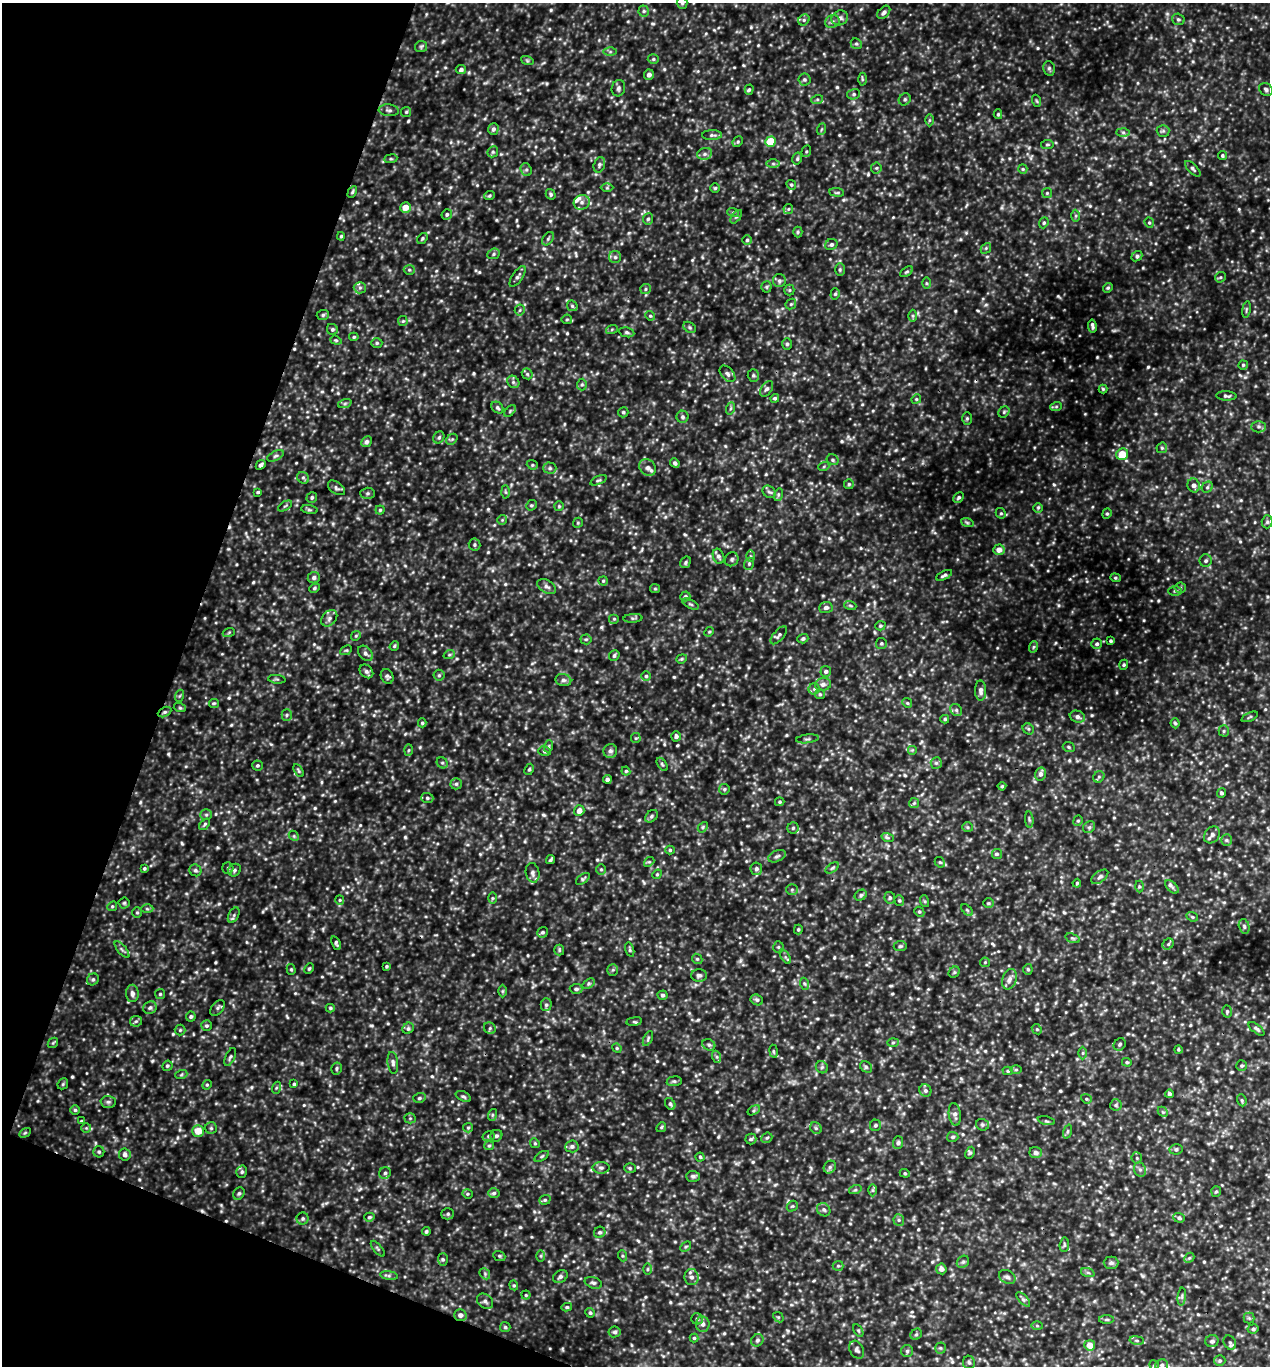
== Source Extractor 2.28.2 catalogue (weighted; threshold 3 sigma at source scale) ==
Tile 9 of 4 x 4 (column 1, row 3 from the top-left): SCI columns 137-1404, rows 1369-2732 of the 5500 x 5491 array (HDU 1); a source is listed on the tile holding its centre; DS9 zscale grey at full resolution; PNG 1272 x 1368 px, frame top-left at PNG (2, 3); each listed source drawn as its Kron ellipse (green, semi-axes under 4 px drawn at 4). Shown black and unused: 18% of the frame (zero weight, under 3 of 5 exposures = <1% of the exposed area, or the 3 px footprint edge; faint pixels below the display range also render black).
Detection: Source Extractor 2.28.2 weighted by HDU 2 'WHT'; one run over the whole footprint, this tile lists its part. Background 0.356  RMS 0.067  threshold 0.303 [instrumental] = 3 sigma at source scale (4.5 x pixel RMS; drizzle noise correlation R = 1.50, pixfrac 1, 0.05/0.05 arcsec/px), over >= 5 px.
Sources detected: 751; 1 too faint to see at this stretch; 4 cosmic-ray / hot-pixel residue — neither listed nor drawn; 8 inside a brighter listed object's ellipse — not listed separately; of the other 738, all 500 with FLUX_AUTO >= 8.6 (the completeness limit of this list) listed and drawn (238 fainter detections not listed), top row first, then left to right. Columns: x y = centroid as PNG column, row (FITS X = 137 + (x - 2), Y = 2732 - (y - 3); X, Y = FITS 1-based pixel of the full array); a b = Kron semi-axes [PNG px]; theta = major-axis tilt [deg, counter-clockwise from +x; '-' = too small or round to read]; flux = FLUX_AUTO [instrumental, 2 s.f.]
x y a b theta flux
682 3 6 5 - 14
644 11 5 5 - 13
884 12 8 5 47 22
840 18 8 7 - 29
1178 19 6 5 - 12
804 20 6 5 - 12
832 22 7 6 - 20
856 44 6 5 - 12
421 47 6 5 - 12
610 52 6 4 0 11
653 59 5 5 - 12
527 60 6 4 -19 10
1049 68 7 5 -76 15
461 70 5 4 - 20
649 75 5 5 - 30
804 79 6 6 - 15
862 79 6 4 -89 10
618 88 8 6 75 19
1266 89 7 6 - 17
749 90 5 4 - 10
854 94 6 5 - 15
905 99 6 5 - 13
817 100 6 4 20 10
1037 101 6 4 -70 8.8
389 110 10 6 -5 20
406 112 5 5 - 9.8
998 114 5 4 - 9.7
929 120 6 4 89 9.8
493 129 6 5 - 20
822 129 6 4 69 9.2
1163 131 6 6 - 14
1123 132 6 4 -1 15
712 135 10 5 2 17
738 142 5 4 - 9.7
771 142 5 5 - 210
1047 144 6 4 7 11
806 151 6 4 69 9.6
493 152 6 5 - 12
705 154 7 6 - 19
1222 155 4 4 - 10
391 159 6 3 7 9.4
797 159 6 4 76 12
773 164 7 4 -1 13
599 165 8 5 73 15
876 168 5 5 - 10
1023 169 5 4 - 9
1193 169 10 4 -46 16
526 170 6 5 - 14
791 185 5 4 - 9.4
607 188 6 4 1 9.5
715 188 4 4 - 9.2
352 192 6 4 61 10
837 192 7 3 -8 9.7
1047 193 5 5 - 8.9
551 194 5 4 - 11
489 196 5 4 - 9.8
582 202 8 7 - 31
405 207 5 5 - 73
788 209 5 5 - 9.5
733 212 6 4 -18 10
447 214 5 5 - 12
1076 216 6 4 89 11
736 217 8 4 53 13
648 219 5 5 - 13
1044 223 6 4 68 10
1149 223 5 4 - 9.8
798 232 5 5 - 9.5
341 236 4 3 - 9.1
422 238 6 4 51 11
548 239 7 5 54 13
747 240 5 5 - 12
831 244 6 5 - 17
986 248 6 4 47 10
494 254 6 5 - 13
1137 256 6 5 - 17
615 257 6 6 - 17
409 270 5 5 - 11
840 270 6 5 - 12
907 272 7 4 36 10
518 276 12 5 56 21
1220 277 6 5 - 10
779 281 6 6 - 18
926 283 6 4 -89 9.3
766 287 5 5 - 9.9
360 288 6 5 - 15
1108 288 5 4 - 10
645 289 5 5 - 11
789 290 5 5 - 10
835 294 6 4 74 12
791 304 6 4 45 10
572 306 6 4 -46 11
1246 309 8 4 81 12
520 310 5 5 - 11
323 315 6 5 - 12
650 316 5 4 - 9.9
913 316 6 4 -90 11
567 319 5 4 - 10
403 321 5 5 - 9
1092 326 6 3 -81 17
690 327 7 5 -35 12
332 329 6 5 - 15
612 329 6 4 19 9.3
627 332 7 5 -10 13
354 337 4 4 - 10
336 340 6 4 -20 8.9
377 343 5 5 - 12
787 344 6 5 - 12
1243 365 5 4 - 10
527 374 6 5 - 12
727 374 9 6 -48 20
753 375 6 5 - 13
513 382 7 5 -46 17
582 384 6 5 - 12
767 389 9 5 56 19
1103 389 4 4 - 8.9
1226 396 10 4 -3 17
775 398 4 4 - 12
916 399 5 4 - 9.2
345 403 7 4 19 11
1056 407 6 4 19 8.6
497 408 7 5 -46 15
731 408 6 4 70 11
510 411 7 4 46 11
623 412 5 5 - 13
1004 412 6 5 - 12
682 417 6 6 - 15
967 418 6 5 - 11
1259 427 7 5 0 17
439 437 6 5 - 13
452 439 6 5 - 12
366 442 6 5 - 20
1162 448 6 5 - 11
1122 454 6 5 - 150
275 456 9 4 26 16
833 460 6 5 - 13
675 463 5 4 - 16
261 465 5 4 - 18
532 465 6 4 -20 9.4
824 466 6 3 20 9
550 468 6 5 - 15
648 468 9 7 -49 28
303 478 6 5 - 14
598 480 9 4 23 12
849 484 5 5 - 11
1194 485 7 6 - 34
1207 487 6 5 - 12
336 488 10 5 -36 17
258 492 3 3 - 8.9
506 492 6 4 -88 11
769 492 7 5 -42 16
367 493 7 5 1 14
778 495 6 4 73 12
312 497 6 5 - 13
959 497 6 4 45 12
531 505 6 5 - 10
285 506 8 3 32 9
559 506 5 5 - 8.8
1038 508 5 5 - 10
309 510 8 4 -8 12
380 510 4 4 - 9.1
1001 513 5 5 - 11
1107 514 5 4 - 10
502 520 5 5 - 9.8
967 522 6 4 -20 10
1267 522 6 5 - 12
578 523 5 4 - 9.3
474 545 6 6 - 13
999 550 5 5 - 53
718 556 8 5 -69 21
750 556 6 4 89 11
732 559 7 6 - 16
1206 561 6 6 - 16
686 562 6 5 - 12
749 564 6 4 71 12
944 575 9 4 26 17
314 578 6 5 - 19
1115 578 5 4 - 9.2
603 581 4 4 - 9.2
547 587 10 6 -30 24
314 588 5 4 - 10
1180 588 5 5 - 11
655 589 5 4 - 8.6
1175 591 7 5 0 10
685 596 5 5 - 15
691 604 9 4 -26 11
850 605 6 4 -19 9.8
826 608 6 5 - 22
329 618 9 6 47 26
633 618 9 4 4 12
614 619 5 5 - 10
880 626 5 4 - 9.9
229 632 6 4 20 8.9
709 632 5 4 - 8.9
779 635 11 5 49 18
356 636 5 4 - 9.8
586 639 5 5 - 11
803 639 5 4 - 14
1111 641 3 3 - 10
881 643 5 5 - 12
1097 644 5 5 - 15
394 646 5 4 - 8.9
1033 647 6 3 70 9.4
346 650 6 4 27 10
365 653 9 6 -47 22
449 655 6 3 19 9.1
614 655 5 5 - 15
682 659 5 4 - 9.7
1124 665 5 4 - 9.3
366 671 7 6 - 19
826 671 5 5 - 15
439 675 5 5 - 12
387 676 7 6 - 16
646 676 5 5 - 12
277 679 9 3 -5 11
563 680 8 6 -14 21
823 684 8 6 17 24
814 689 5 5 - 14
981 691 10 5 -88 27
820 694 5 5 - 10
179 696 6 4 70 9
214 703 5 4 - 9.1
907 703 5 4 - 9.3
180 708 6 4 -18 9.2
956 710 6 5 - 15
165 712 7 4 26 13
287 715 5 5 - 12
1077 717 8 5 -19 25
1250 717 9 3 24 9.2
945 719 4 4 - 9.4
422 723 4 4 - 9.5
1175 723 5 4 - 10
1028 729 6 5 - 11
1224 731 5 5 - 10
676 736 5 4 - 16
636 738 5 5 - 9
807 739 11 2 7 10
549 746 6 4 71 11
1069 747 6 4 -24 11
409 750 5 3 - 8.6
912 750 5 5 - 9.5
544 751 6 4 -15 12
610 751 7 7 - 22
442 763 6 5 - 12
936 763 6 5 - 13
662 764 7 3 -54 10
257 765 5 5 - 11
529 769 6 4 62 11
298 771 7 4 -60 9.9
626 771 4 4 - 9.3
1040 774 6 5 - 25
1099 777 6 5 - 13
607 779 4 4 - 22
456 784 5 5 - 14
1002 786 4 4 - 8.9
724 789 5 5 - 12
1221 793 4 4 - 13
427 798 6 5 - 12
780 802 5 4 - 9.3
914 803 5 5 - 11
579 811 5 5 - 43
206 815 6 5 - 13
651 816 7 5 43 15
1029 820 8 3 -84 10
1078 821 5 4 - 9.6
205 824 6 4 49 11
703 827 6 4 49 10
967 827 5 5 - 10
1089 827 6 5 - 12
793 828 5 5 - 12
1212 835 9 7 52 21
294 836 6 4 -47 9.8
888 838 6 4 -18 12
1227 840 5 5 - 11
670 850 5 4 - 11
997 854 5 5 - 12
777 856 9 5 23 18
551 860 5 3 - 12
649 862 5 4 - 9.5
940 862 5 4 - 10
144 868 3 3 - 10
228 868 5 5 - 11
832 868 7 4 35 11
601 869 5 5 - 11
756 869 6 6 - 19
195 870 6 5 - 16
234 870 7 6 - 16
533 873 10 7 -80 24
657 874 5 4 - 8.6
1100 877 10 5 37 19
583 879 8 4 34 12
1077 883 4 3 - 10
1139 886 6 3 -90 9.6
1172 887 8 4 -45 18
792 890 6 5 - 11
861 895 6 5 - 13
492 898 6 4 90 9.1
890 898 6 5 - 12
340 900 5 4 - 8.9
899 901 5 4 - 10
924 901 6 4 -70 8.7
124 903 5 5 - 10
988 903 5 4 - 9.4
112 906 5 4 - 9.9
147 909 6 4 -1 10
967 910 7 4 -45 11
137 912 5 4 - 9.3
919 912 5 4 - 10
234 915 8 5 63 15
1192 917 6 4 -22 9.1
1244 926 7 5 -75 15
798 929 5 4 - 9
543 932 6 5 - 14
1073 938 7 4 -19 12
336 943 7 4 -68 14
1168 944 6 5 - 12
900 946 6 5 - 12
778 947 5 5 - 12
122 949 10 3 -50 13
559 950 5 5 - 9.2
630 950 7 4 -74 12
785 957 8 3 -58 13
697 959 5 4 - 9.9
985 962 5 4 - 8.7
386 966 4 3 - 9
309 968 5 3 - 8.8
291 969 5 4 - 9.7
1028 969 5 4 - 11
613 970 6 5 - 12
954 972 6 5 - 10
699 975 8 6 0 18
93 979 6 5 - 14
1009 979 10 7 70 38
588 984 7 4 32 11
805 984 6 4 -70 11
576 989 6 5 - 16
502 991 6 4 89 8.9
132 993 8 6 -89 29
160 994 5 5 - 9.7
662 995 5 4 - 16
757 1000 6 5 - 13
546 1005 6 5 - 15
150 1008 7 6 - 17
217 1008 9 6 51 17
330 1008 4 4 - 9.4
1227 1011 6 4 88 11
191 1016 5 5 - 13
136 1021 6 5 - 13
634 1021 8 4 8 11
206 1026 5 5 - 13
408 1028 6 5 - 14
490 1028 6 5 - 14
1037 1029 5 4 - 8.7
1256 1029 9 4 -38 15
180 1030 5 5 - 9.8
648 1038 8 4 64 11
53 1043 6 4 44 9.1
893 1043 6 4 2 9.8
1120 1044 6 5 - 14
709 1045 7 5 -26 14
617 1048 5 4 - 9.3
1178 1050 4 4 - 8.9
774 1051 6 3 -81 8.7
1083 1053 6 4 89 10
230 1057 9 4 65 14
717 1057 6 4 -71 11
1127 1062 5 4 - 10
393 1063 11 5 -83 22
167 1066 5 5 - 12
1242 1066 5 5 - 11
822 1067 6 5 - 14
866 1067 6 5 - 14
336 1068 6 5 - 12
1016 1070 6 4 0 9
1008 1071 5 4 - 9.8
181 1075 6 4 19 8.9
674 1081 7 5 7 12
63 1084 6 5 - 9.9
294 1084 4 3 - 9.9
207 1085 5 4 - 9.2
276 1088 6 4 71 9.1
925 1090 6 5 - 17
1169 1094 4 4 - 17
463 1096 8 4 -28 13
419 1098 6 5 - 13
1086 1099 5 4 - 9
1242 1100 6 4 -70 12
108 1102 7 6 - 16
670 1104 6 5 - 16
1116 1105 5 5 - 12
75 1110 5 5 - 11
754 1110 7 4 32 10
1163 1112 6 4 -44 10
955 1114 11 6 -82 28
492 1115 6 4 72 9.3
410 1118 5 5 - 10
82 1121 4 3 - 8.8
1046 1121 8 3 -12 10
875 1125 5 5 - 13
982 1125 6 6 - 13
661 1127 5 4 - 9.6
86 1128 5 5 - 11
211 1128 6 6 - 12
468 1128 5 4 - 9.3
816 1128 6 5 - 13
198 1131 6 5 - 94
1068 1131 7 3 71 10
25 1133 6 4 30 9.9
489 1136 6 5 - 14
496 1136 6 5 - 14
953 1137 6 5 - 14
767 1138 6 4 42 10
751 1139 5 5 - 12
535 1143 5 4 - 9.1
898 1143 6 5 - 14
489 1146 5 4 - 9.5
572 1146 6 6 - 20
1176 1149 6 5 - 15
99 1152 5 5 - 12
970 1153 6 4 63 11
1036 1153 6 5 - 27
125 1154 6 5 - 25
542 1156 8 3 30 10
700 1157 4 4 - 8.8
1137 1158 5 5 - 12
830 1167 7 5 48 16
601 1168 8 6 -1 19
630 1168 6 5 - 12
1140 1169 7 6 - 19
242 1172 6 5 - 13
385 1173 6 6 - 16
905 1173 5 4 - 8.6
693 1176 7 5 -2 19
855 1190 6 4 18 11
872 1190 6 4 89 11
1216 1192 5 5 - 9.9
239 1193 6 5 - 14
494 1193 6 5 - 14
467 1194 5 4 - 9.3
545 1200 6 4 20 12
792 1206 6 5 - 9.9
824 1210 7 6 - 17
448 1214 6 5 - 12
369 1217 5 4 - 11
1179 1218 6 4 -19 14
303 1219 6 6 - 14
899 1220 5 5 - 13
426 1231 4 4 - 12
600 1232 6 5 - 14
1064 1245 7 4 84 12
686 1247 6 4 44 9
378 1249 9 4 -50 11
499 1256 6 5 - 10
541 1256 6 4 90 8.9
623 1256 6 3 -71 8.9
1189 1258 6 4 43 10
443 1259 6 5 - 12
963 1262 7 5 42 15
1111 1263 7 6 - 22
838 1266 5 5 - 9.9
648 1269 6 4 89 9.1
941 1269 5 5 - 32
1088 1273 7 4 -19 13
485 1274 6 4 -49 12
389 1276 9 4 -9 15
560 1276 8 6 32 21
691 1277 8 7 - 30
1007 1277 9 6 -34 21
593 1283 9 5 -17 19
514 1285 5 4 - 8.6
526 1295 4 4 - 8.8
1182 1297 9 3 85 13
1023 1299 9 4 -47 16
485 1301 9 7 -36 21
567 1307 5 4 - 11
590 1313 5 4 - 12
460 1315 6 6 - 31
778 1317 6 4 -42 10
1249 1318 5 5 - 11
697 1319 6 5 - 14
1107 1319 7 3 0 11
703 1324 7 6 - 27
1037 1326 6 4 -1 9.8
505 1327 5 5 - 11
1253 1329 5 4 - 14
858 1330 7 4 -58 8.8
615 1332 6 5 - 15
916 1334 6 5 - 12
694 1338 4 4 - 8.8
757 1340 6 6 - 16
1137 1340 7 3 -9 11
1212 1341 6 6 - 21
1230 1343 7 6 - 16
1090 1345 5 5 - 88
940 1348 5 5 - 11
857 1350 9 6 -61 21
907 1351 6 6 - 14
1220 1360 6 5 - 14
969 1362 7 6 - 16
1162 1365 6 5 - 17
1154 1366 6 4 -68 9
Overlapping masked pixels (flux is a lower limit): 2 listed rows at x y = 165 712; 460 1315
Isophote crosses this tile's border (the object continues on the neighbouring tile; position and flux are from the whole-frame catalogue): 2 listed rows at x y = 682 3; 1154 1366
Unlisted compact peaks at least as high as the median listed source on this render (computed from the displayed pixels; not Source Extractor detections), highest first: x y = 1054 484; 544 815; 601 627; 1058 605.